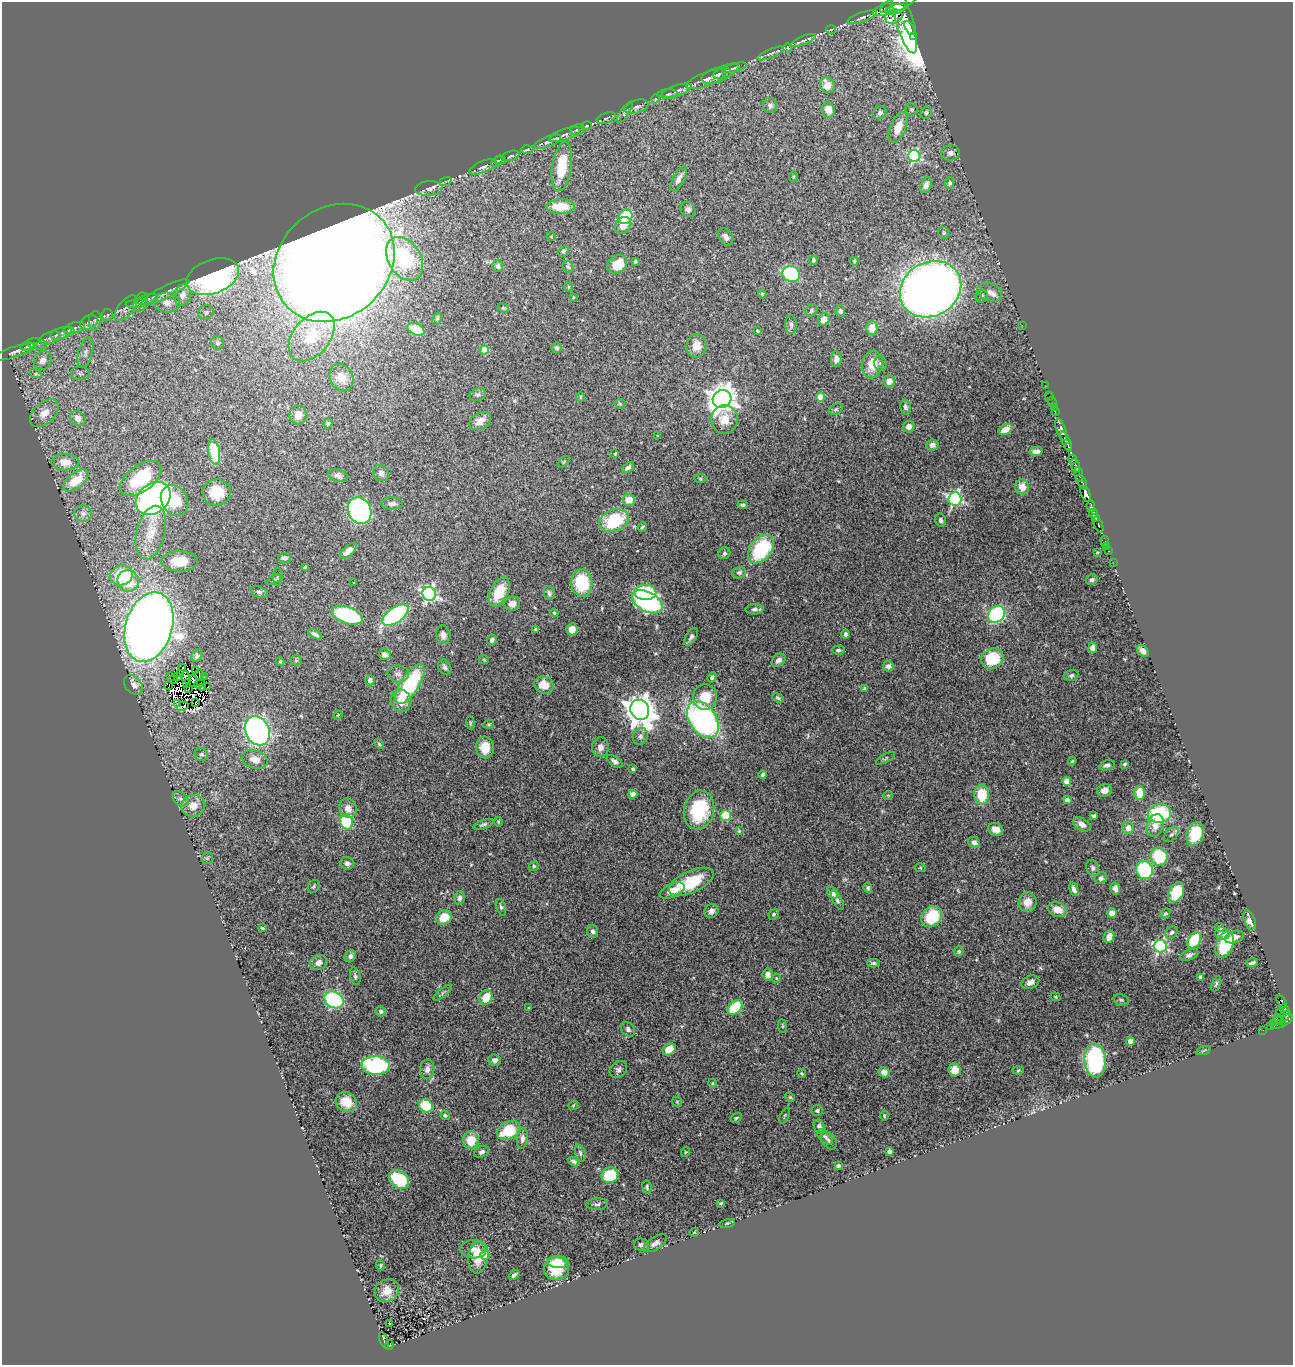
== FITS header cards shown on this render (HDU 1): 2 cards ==
NAXIS1  =                 1291
NAXIS2  =                 1363

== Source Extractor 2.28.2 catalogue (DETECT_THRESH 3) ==
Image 1291 x 1363 px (HDU 1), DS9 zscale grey, 1 PNG px = 1 image px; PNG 1295 x 1367 px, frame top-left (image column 1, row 1363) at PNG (2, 2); each listed source drawn as its Kron ellipse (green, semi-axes under 4 px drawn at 4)
Background 0.523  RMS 0.024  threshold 0.073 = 3 sigma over >= 5 px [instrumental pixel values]
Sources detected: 433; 12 with non-positive FLUX_AUTO (blend fragments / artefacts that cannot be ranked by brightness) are neither listed nor drawn; the other 421 listed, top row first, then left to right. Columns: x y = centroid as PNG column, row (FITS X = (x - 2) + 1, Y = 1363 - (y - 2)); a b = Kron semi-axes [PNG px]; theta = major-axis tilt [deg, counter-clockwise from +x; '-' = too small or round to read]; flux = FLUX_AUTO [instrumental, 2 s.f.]
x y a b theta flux
895 5 24 6 23 1700
886 8 6 4 34 300
896 9 11 4 14 1000
862 17 15 5 19 7.2
894 17 9 6 22 380
904 21 33 8 -73 1900
910 28 7 3 -62 490
831 29 5 3 - 1.8
913 36 3 2 - 48
803 40 13 4 23 7.4
788 48 4 3 - 1.1
771 53 14 4 23 6.6
734 68 12 3 15 3.5
726 71 13 6 24 6
716 75 15 7 15 8.3
706 79 21 7 21 12
827 85 8 7 - 24
677 90 16 5 18 7.7
668 94 10 5 1 3.9
655 99 5 3 - 1.3
770 105 7 7 - 6.3
636 107 12 6 18 7.7
912 109 6 6 - 2.8
828 110 8 6 -76 18
625 112 13 4 54 4.1
880 113 7 6 - 5.1
926 113 6 5 - 3.8
606 118 10 5 20 3.8
587 126 5 3 - 2.4
898 127 16 7 68 25
578 130 7 5 22 4.5
564 135 16 5 20 8.2
547 142 14 5 21 6.7
527 149 6 4 3 3
950 153 9 7 7 7.2
511 156 9 4 16 3.8
914 156 6 6 - 220
500 160 6 3 -9 1.8
497 161 6 4 32 1.9
483 167 15 5 22 6.9
562 167 25 9 82 61
793 177 5 3 - 1.5
679 179 14 5 62 8.5
445 182 6 4 19 3.6
950 183 5 4 - 2.9
926 185 8 5 66 5.9
429 189 14 7 5 9.8
561 207 14 7 1 38
688 209 8 7 - 6.5
625 217 8 6 52 61
623 225 9 7 50 14
944 233 6 5 - 3.4
551 236 4 3 - 1.2
726 237 10 6 -57 7.6
564 251 6 5 - 2.8
405 259 23 16 -59 130
813 260 4 3 - 3.3
635 261 3 3 - 1.9
854 261 4 3 - 2.2
334 263 65 54 41 6600
617 264 10 8 39 43
498 266 6 5 - 4.9
568 267 6 5 - 3.1
791 274 9 8 - 140
213 277 27 17 21 450
568 287 5 3 - 1.5
931 289 32 27 29 1700
165 292 26 6 26 15
990 292 13 8 -20 11
762 294 4 4 - 2.1
183 295 10 8 78 14
982 296 6 6 - 4.4
573 297 4 2 - 1.1
147 299 11 4 13 6.2
141 302 10 6 66 4.8
137 303 11 4 8 4.3
167 303 13 10 -5 17
126 308 15 7 51 9.3
503 308 6 4 -22 2.1
811 311 6 5 - 2.9
840 311 6 4 -75 4.1
206 312 8 7 - 4.5
107 315 6 5 - 4.2
437 318 6 4 62 2.4
824 319 6 5 - 12
95 321 9 6 82 5.5
89 322 9 6 26 6.4
791 324 9 6 -89 4.9
1022 325 2 2 - 87
74 328 11 5 16 6.8
872 328 7 5 89 19
416 329 9 6 -26 27
69 331 6 4 -19 2.5
757 331 4 3 - 2.4
61 333 11 5 15 6.3
312 337 28 18 50 50
50 338 11 6 18 6.6
217 343 7 6 - 4.4
37 344 10 5 -10 4.7
27 346 7 4 7 3.5
697 346 11 10 - 18
556 348 5 5 - 4.9
484 350 4 4 - 38
15 352 23 5 18 8.4
85 353 15 7 75 10
836 359 8 5 -88 8.7
43 360 10 8 57 13
880 363 7 6 - 3.8
872 364 14 10 79 26
80 373 9 7 -1 5.7
36 374 6 4 -17 2.6
341 377 14 11 -64 18
889 381 6 6 - 14
1045 385 2 2 - 8.2
478 395 8 6 23 4.1
1049 396 4 3 - 9.5
581 397 5 3 - 1.6
820 397 4 4 - 29
722 399 9 9 - 1800
1052 402 5 2 - 13
620 404 5 5 - 2.2
905 407 7 5 -78 4.7
1054 408 3 2 - 21
836 409 7 5 29 2.7
1055 412 3 2 - 3.5
44 413 17 10 42 19
298 415 9 8 - 15
78 418 8 6 -35 10
724 419 14 13 - 25
480 421 12 8 31 12
328 423 5 4 - 3
909 427 6 5 - 9.2
1005 429 8 5 27 18
1061 430 12 4 -70 680
658 436 3 2 - 1
1066 442 11 3 -66 450
932 445 6 5 - 6
1068 447 3 3 - 120
1036 451 6 4 11 6.6
214 452 13 6 -80 62
615 454 4 3 - 1.4
1072 459 5 3 - 140
65 462 14 8 -1 14
564 462 7 3 45 1.5
1075 466 7 3 -72 190
628 467 7 4 37 5.2
381 473 8 7 - 6.5
1079 475 7 4 -80 210
338 476 10 6 -17 7
141 478 24 13 36 83
700 479 6 4 -2 1.9
76 480 15 7 39 30
1082 482 7 3 -58 210
1022 487 7 7 - 18
217 492 14 13 - 39
1086 494 8 4 -67 950
153 498 19 15 40 780
955 499 7 6 - 350
174 500 16 13 -61 48
629 500 6 6 - 20
392 504 11 6 0 7
742 505 5 3 - 3.6
1091 506 6 3 -84 150
360 511 14 11 -63 290
83 513 9 8 - 6.3
1093 514 5 4 - 440
1095 517 4 3 - 300
941 520 7 5 -76 4.5
614 521 15 11 19 91
1098 525 8 3 -69 140
642 527 5 3 - 2.7
151 533 27 14 76 39
1105 541 5 3 - 39
1107 546 2 2 - 10
761 549 16 10 52 110
348 551 10 5 40 14
1109 551 3 2 - 12
724 553 6 5 - 3.7
1097 553 4 2 - 1.4
284 558 6 4 0 5.1
180 561 18 10 1 35
1113 562 2 2 - 5.5
305 567 4 3 - 1.8
739 572 7 5 14 4.3
121 575 12 10 19 83
278 577 9 5 -90 3.1
274 580 7 4 31 2.4
1092 580 6 5 - 3.8
128 581 11 10 - 48
354 582 4 2 - 1
582 583 13 10 -87 90
259 592 9 5 -15 3.5
499 592 16 8 63 41
645 592 11 7 -2 97
549 593 7 5 -81 4.2
429 594 7 6 - 370
647 602 17 9 -28 250
512 604 8 7 - 11
754 609 9 5 2 4.3
554 613 4 4 - 2.1
996 614 9 7 42 210
347 615 16 8 -19 170
395 615 15 7 35 230
149 627 35 23 73 2200
535 629 4 3 - 2.5
572 629 6 5 - 14
315 634 7 4 -28 5.1
845 634 4 3 - 3.3
443 635 9 7 -76 8.8
691 637 10 5 61 5.1
492 640 5 4 - 4.1
1093 648 5 4 - 10
838 650 6 4 -1 3.2
1143 651 7 4 -46 6.7
385 655 6 5 - 8.3
197 656 6 5 - 5
992 658 11 10 - 66
296 660 5 5 - 2.1
484 660 5 3 - 1.4
778 660 8 5 41 7.5
280 661 4 4 - 1.8
888 666 5 5 - 6.5
445 667 8 6 -57 4.7
183 668 3 2 - 3.4
195 671 2 2 - 1.2
181 674 3 2 - 2.4
398 674 10 8 -6 7.8
199 675 6 2 -81 1.7
1071 675 7 5 22 4.2
171 676 3 2 - 2.9
177 676 4 2 - 2.1
204 676 3 2 - 3.7
186 677 6 3 -69 9.2
712 677 5 4 - 3.7
173 679 5 2 - 2.3
370 680 5 5 - 5.5
193 681 6 2 -79 4.6
187 683 3 3 - 0.84
199 684 5 2 - 0.15
410 684 23 9 57 140
133 685 11 8 -44 8.3
544 685 10 8 -20 28
169 686 2 2 - 5.9
202 687 3 2 - 1.5
207 687 2 2 - 0.56
189 689 3 2 - 0.8
864 689 4 3 - 2.8
705 697 13 12 - 34
778 698 6 4 -24 3.1
401 701 11 10 - 24
195 702 2 2 - 0.66
178 704 2 2 - 1
183 706 6 3 29 6
640 710 10 9 - 2400
338 715 4 3 - 1.3
703 720 20 13 -56 460
470 723 6 3 -83 1.8
489 724 5 3 - 1.7
257 731 15 12 -62 470
640 736 8 7 - 6.2
379 744 6 3 -46 2
485 747 11 9 -84 23
600 747 10 8 86 8.7
201 754 7 6 - 4.2
886 758 11 4 28 2.6
255 759 13 9 -17 16
615 761 9 4 -33 6
1072 761 4 3 - 1.8
1125 764 4 3 - 2.6
1107 765 8 5 17 5.4
633 769 4 4 - 2
763 775 4 3 - 5.4
1067 781 4 4 - 28
1105 790 7 6 - 12
1140 793 7 5 -89 37
633 794 4 4 - 11
888 795 5 3 - 1.4
982 795 10 7 -86 50
180 799 9 6 -41 5.7
1067 800 4 4 - 8.2
193 806 12 11 - 19
348 808 10 8 -68 13
699 810 19 15 76 90
1159 814 11 9 11 120
725 816 5 5 - 100
1094 816 3 3 - 2.7
347 822 8 6 -65 120
498 822 5 4 - 1.9
483 824 10 4 20 3.6
1082 824 10 6 -32 8.6
1155 825 11 8 70 16
1128 828 6 6 - 15
996 829 7 6 - 15
739 831 4 3 - 1.7
1171 834 9 5 44 4.7
1195 834 12 8 69 48
974 842 6 5 - 6.2
1159 857 9 8 - 78
207 858 6 6 - 3.1
347 863 7 6 - 6.1
533 866 5 4 - 2.2
920 868 5 3 - 1.6
1093 868 8 6 -70 4.3
1144 870 9 8 - 160
1101 878 6 6 - 5.1
691 882 24 11 24 76
314 886 7 5 56 3
868 888 5 4 - 3.1
1115 888 6 5 - 9.3
1074 889 7 4 -70 7.3
672 891 13 6 24 20
1176 892 11 7 64 56
833 893 6 5 - 11
460 898 7 5 77 5.8
837 900 10 4 -63 4.6
1028 902 10 9 - 19
501 907 8 4 -72 3.7
1057 910 10 7 -21 18
711 911 7 6 - 6.5
1112 913 5 5 - 16
774 914 5 5 - 2.6
1165 914 6 4 48 2.4
444 917 8 6 33 32
932 917 11 9 49 83
1250 921 11 5 -69 13
262 928 4 2 - 1.8
1220 928 5 3 - 4.1
593 931 6 5 - 4.9
1172 932 7 5 46 3.8
1223 933 7 6 - 9
1109 937 6 5 - 15
1234 937 10 6 17 9.8
1194 940 9 6 57 77
1225 944 14 8 69 74
1160 946 6 6 - 320
959 951 5 4 - 2.7
1189 955 9 5 23 6.2
350 956 6 5 - 4.6
319 962 9 7 25 9.5
873 963 6 4 0 3.1
1252 963 6 3 17 4.1
768 974 6 5 - 7.1
355 976 9 5 -74 3.5
1200 977 4 3 - 2.7
776 978 4 4 - 1.6
1030 982 9 6 23 8.6
1216 984 8 3 67 2.2
443 993 11 4 39 3.6
486 997 7 6 - 30
1055 997 5 4 - 1.8
334 1000 10 7 -31 210
1121 1000 8 5 -15 3.6
1282 1001 7 3 -57 49
735 1007 8 6 45 65
529 1008 3 3 - 2
1285 1009 5 3 - 130
381 1011 5 5 - 3.6
1280 1013 5 2 - 45
1282 1018 10 4 36 130
1276 1020 6 2 51 31
1287 1020 7 4 44 310
1279 1024 7 3 16 45
782 1026 7 3 -82 1.7
1271 1027 3 2 - 11
628 1029 8 6 -49 4.7
1263 1030 2 2 - 5.2
1130 1041 4 4 - 17
669 1049 7 5 38 24
1203 1051 7 3 19 2
494 1060 6 5 - 6
1095 1060 17 11 -85 170
376 1065 14 9 -4 180
427 1069 9 7 80 8.2
618 1069 9 7 43 5.8
955 1070 7 6 - 21
1018 1070 5 3 - 1.8
884 1072 5 5 - 13
802 1073 4 3 - 1.9
712 1083 4 4 - 1.7
790 1097 5 4 - 1.8
346 1102 11 9 -33 30
677 1102 5 4 - 2
573 1105 5 4 - 2.2
426 1106 7 6 - 64
817 1111 6 5 - 3.2
445 1115 5 4 - 2.6
785 1115 8 3 63 2
884 1116 5 4 - 2.3
736 1118 6 4 31 2.3
819 1127 7 5 -65 6.2
509 1130 12 9 27 71
825 1137 9 5 -42 5.1
522 1138 10 5 83 6.5
471 1140 9 8 - 31
829 1141 10 6 -54 5
889 1151 4 4 - 5.1
482 1152 8 5 25 5.4
685 1152 5 3 - 1.4
580 1153 9 4 -71 3.4
573 1161 6 3 -30 3.7
838 1166 4 3 - 3.8
610 1175 8 8 - 65
399 1180 11 8 -38 85
647 1187 7 4 -81 3.2
721 1203 3 3 - 1.6
597 1204 11 5 4 5
727 1223 8 3 11 2.1
694 1233 4 3 - 1.2
655 1243 13 6 33 7.1
641 1245 8 6 -15 5.5
473 1249 13 9 -5 11
485 1255 5 4 - 27
478 1257 16 10 82 32
558 1262 11 6 -2 22
380 1265 5 3 - 1.9
556 1269 12 11 - 40
514 1275 6 3 41 3.9
387 1291 13 11 33 16
389 1324 3 3 - 5.1
384 1341 9 3 -68 52
389 1345 5 2 - 19
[12 non-positive-flux detections neither listed nor drawn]